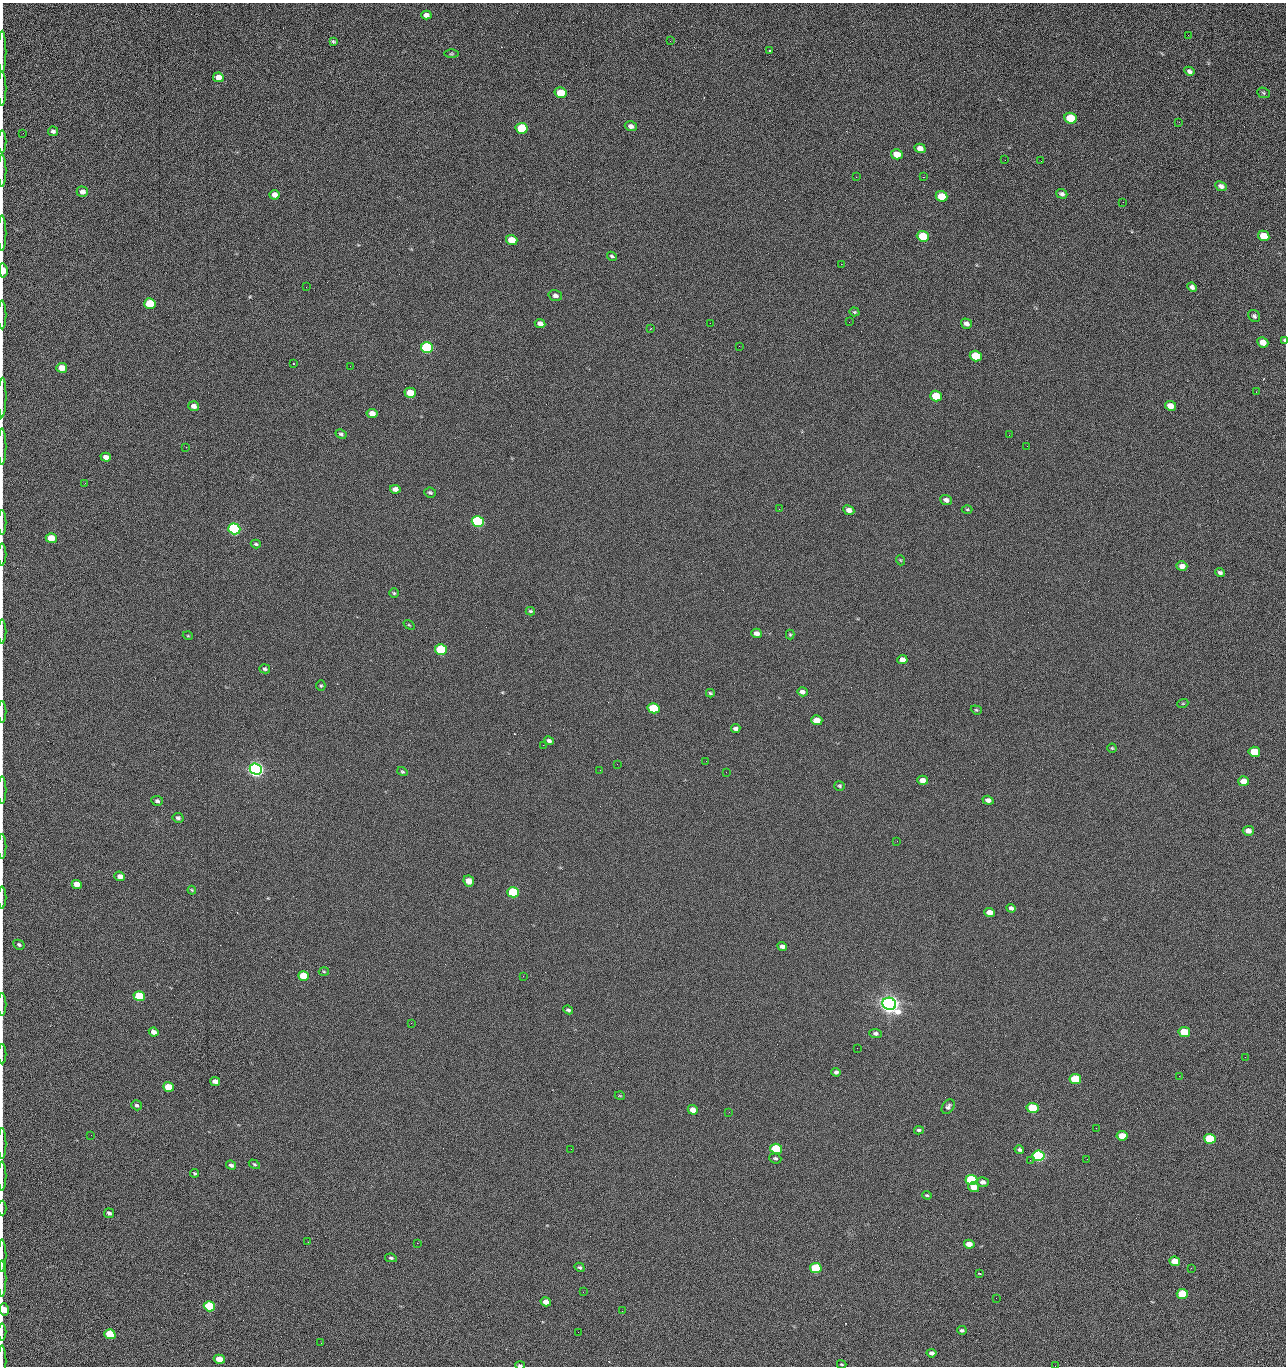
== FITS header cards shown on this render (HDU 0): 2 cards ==
NAXIS1  =                 1284 /fastest changing axis
NAXIS2  =                 1364 /next to fastest changing axis

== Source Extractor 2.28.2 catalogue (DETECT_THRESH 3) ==
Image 1284 x 1364 px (HDU 0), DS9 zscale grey, 1 PNG px = 1 image px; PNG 1288 x 1368 px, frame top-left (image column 1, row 1364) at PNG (2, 3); each listed source drawn as its Kron ellipse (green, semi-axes under 4 px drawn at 4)
Background 126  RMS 14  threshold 43.5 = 3 sigma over >= 5 px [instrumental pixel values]
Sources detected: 214; all 214 listed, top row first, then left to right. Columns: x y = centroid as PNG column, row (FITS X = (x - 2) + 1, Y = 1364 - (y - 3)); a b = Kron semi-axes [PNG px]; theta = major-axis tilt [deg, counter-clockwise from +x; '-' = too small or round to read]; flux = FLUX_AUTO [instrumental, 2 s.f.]
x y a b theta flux
426 15 5 4 - 4.8e+03
1188 35 2 2 - 1.2e+03
333 41 4 3 - 1.4e+03
670 41 2 2 - 2.5e+03
770 51 3 3 - 1.4e+03
2 52 21 2 90 4.0e+03
451 54 7 3 0 1.2e+03
1189 71 5 4 - 2.8e+03
218 77 5 4 - 8.6e+03
2 88 17 2 90 3.0e+03
561 93 6 5 - 2.3e+04
1263 93 6 5 - 1.4e+03
1070 118 6 5 - 4.4e+04
1179 122 3 2 - 1.4e+03
631 126 6 5 - 3.6e+03
522 128 6 5 - 5.4e+04
53 131 5 4 - 2.6e+03
23 133 2 2 - 4.2e+02
2 142 11 2 90 2.1e+03
920 148 5 4 - 6.3e+03
897 154 6 5 - 1.6e+04
1005 160 2 2 - 1.3e+03
1041 161 2 2 - 1.8e+03
2 170 16 2 90 3.1e+03
856 177 2 2 - 2.3e+03
923 177 2 2 - 3.1e+04
1221 186 6 4 -24 3.6e+03
82 192 6 5 - 5.0e+03
1062 194 5 4 - 2.7e+03
274 195 5 5 - 5.9e+03
942 196 6 5 - 2.8e+04
1123 202 2 2 - 8.5e+02
2 233 17 2 90 3.2e+03
923 236 6 5 - 4.1e+04
1264 236 6 5 - 2.5e+04
512 240 6 5 - 2.0e+04
612 256 5 3 - 1.5e+03
841 264 2 2 - 2.7e+04
3 270 7 4 -85 1.8e+04
306 287 2 2 - 6.5e+02
1192 287 5 4 - 2.5e+03
555 295 7 5 -16 3.6e+03
150 303 6 5 - 5.1e+04
854 312 5 4 - 1.2e+03
2 315 14 2 90 2.5e+03
1254 316 6 5 - 2.2e+03
849 322 2 2 - 6.8e+02
540 323 5 4 - 5.0e+03
710 323 2 2 - 3.3e+03
966 324 5 4 - 3.9e+03
651 329 3 2 - 1.2e+03
1284 340 4 2 - 1.6e+03
1263 342 6 5 - 1.0e+04
739 346 2 2 - 4.9e+02
427 347 6 5 - 1.6e+05
976 356 6 5 - 4.0e+04
293 363 2 2 - 7.9e+02
350 366 2 2 - 3.4e+03
62 368 5 5 - 1.1e+04
1256 392 3 2 - 1.5e+03
410 393 6 5 - 2.0e+04
936 396 6 5 - 3.4e+04
2 398 20 2 89 3.6e+03
194 406 5 5 - 4.6e+03
1170 406 6 5 - 9.8e+03
372 413 5 4 - 9.7e+03
341 434 6 4 -28 1.7e+03
1009 435 3 2 - 1.5e+03
1027 446 2 2 - 4.4e+02
2 447 18 2 90 3.3e+03
186 447 2 2 - 3.0e+03
106 457 5 4 - 5.7e+03
85 483 3 2 - 1.0e+03
395 489 5 4 - 5.3e+03
430 493 6 5 - 1.9e+03
946 500 6 5 - 3.4e+03
779 509 2 2 - 4.7e+02
967 509 5 3 - 1.0e+03
849 510 6 4 -25 5.1e+03
478 521 6 5 - 2.0e+05
2 522 12 2 90 2.2e+03
234 529 6 5 - 3.2e+05
51 538 5 5 - 1.9e+04
256 544 5 4 - 1.5e+03
2 554 11 2 90 1.8e+03
900 560 5 3 - 8.8e+02
1182 566 5 4 - 5.3e+03
1220 573 5 4 - 2.2e+03
394 593 5 5 - 1.3e+03
530 611 5 3 - 1.4e+03
409 625 6 3 -36 9.4e+02
2 631 12 2 90 1.7e+03
757 633 5 4 - 5.3e+03
790 635 5 4 - 1.1e+03
188 636 5 3 - 8.9e+02
441 650 6 5 - 9.1e+04
902 660 5 4 - 6.9e+03
265 669 5 4 - 2.0e+03
321 686 5 4 - 1.2e+03
802 692 5 4 - 4.0e+03
710 693 4 3 - 1.3e+03
1183 703 5 3 - 9.4e+02
653 708 6 5 - 5.6e+04
976 710 6 4 -21 1.3e+03
2 712 11 2 90 1.8e+03
817 720 5 4 - 1.4e+04
736 729 4 4 - 3.5e+03
549 741 5 4 - 2.7e+03
543 745 2 2 - 3.3e+03
1112 748 4 4 - 1.0e+03
1254 752 6 5 - 2.7e+04
706 761 2 2 - 2.2e+03
617 764 3 2 - 1.3e+03
256 769 6 5 - 7.2e+05
600 770 2 2 - 4.1e+02
402 772 5 4 - 1.3e+03
726 772 2 2 - 2.5e+03
922 780 5 4 - 5.8e+03
1244 781 5 5 - 1.3e+04
840 786 5 4 - 1.4e+03
2 790 14 2 90 2.5e+03
988 800 5 4 - 4.0e+03
157 801 6 5 - 2.2e+03
178 818 5 5 - 2.3e+03
1248 831 5 5 - 6.0e+03
897 841 2 2 - 2.0e+03
2 846 12 2 90 2.0e+03
120 876 5 4 - 5.7e+03
469 881 6 5 - 1.3e+04
77 884 5 4 - 9.8e+03
192 890 4 3 - 1.0e+03
513 892 6 5 - 1.3e+05
2 897 11 2 90 1.9e+03
1011 908 5 4 - 2.7e+03
990 912 5 4 - 9.4e+03
19 945 6 4 -29 1.9e+03
782 946 5 4 - 3.5e+03
324 971 5 3 - 8.9e+02
304 976 5 4 - 3.3e+04
523 976 2 2 - 2.2e+03
139 996 6 5 - 5.3e+04
2 1004 11 2 90 1.8e+03
889 1004 7 6 - 1.2e+06
568 1010 5 4 - 2.0e+03
411 1023 2 2 - 5.5e+03
154 1032 5 4 - 6.5e+03
1184 1032 5 5 - 2.9e+04
876 1033 6 4 -2 2.4e+03
857 1048 2 2 - 1.2e+03
2 1054 10 2 90 1.6e+03
1245 1057 2 2 - 1.9e+03
836 1072 5 4 - 2.2e+03
1179 1076 2 2 - 2.7e+03
1075 1079 6 5 - 4.8e+04
215 1081 5 4 - 5.7e+03
168 1087 5 4 - 3.1e+04
620 1096 5 3 - 8.5e+02
137 1105 5 4 - 2.0e+03
948 1107 8 5 56 2.5e+03
1032 1108 6 5 - 4.5e+04
693 1110 5 4 - 8.8e+03
729 1112 2 2 - 1.0e+03
1096 1128 2 2 - 4.6e+02
919 1130 5 4 - 1.8e+03
91 1135 2 2 - 2.4e+03
1122 1136 5 4 - 1.7e+04
1210 1139 6 5 - 5.9e+04
2 1144 15 2 90 2.4e+03
571 1149 2 2 - 8.8e+02
776 1149 6 5 - 7.9e+04
1019 1150 4 4 - 2.2e+03
1039 1156 6 5 - 2.8e+05
775 1158 6 5 - 1.9e+03
1087 1159 2 2 - 9.5e+02
1030 1160 2 2 - 1.1e+03
254 1164 6 4 -30 1.3e+03
231 1165 5 4 - 2.6e+03
195 1173 4 3 - 1.4e+03
2 1176 14 2 90 2.5e+03
971 1180 6 5 - 8.6e+04
983 1182 6 5 - 3.9e+03
974 1187 6 5 - 9.8e+03
927 1195 4 3 - 1.3e+03
2 1208 7 2 90 1.0e+03
109 1213 5 4 - 2.3e+03
308 1242 2 2 - 1.9e+03
417 1243 2 2 - 5.6e+03
969 1244 5 4 - 8.7e+03
2 1255 16 2 90 2.7e+03
391 1258 6 4 -10 1.6e+03
1175 1261 5 4 - 1.4e+04
580 1267 5 4 - 1.8e+03
816 1268 6 5 - 8.1e+04
1191 1268 2 2 - 4.3e+02
980 1273 3 2 - 1.0e+03
2 1278 18 2 90 3.3e+03
583 1292 2 2 - 4.9e+02
1182 1294 6 5 - 4.6e+04
996 1298 2 2 - 2.6e+03
546 1302 5 4 - 8.2e+03
209 1306 6 5 - 1.0e+05
4 1309 6 5 - 1.7e+04
622 1311 3 2 - 7.6e+02
962 1330 4 3 - 2.1e+03
2 1332 8 2 90 1.3e+03
578 1332 2 2 - 3.4e+03
110 1334 5 5 - 5.4e+04
321 1343 2 2 - 4.9e+02
931 1353 5 4 - 3.3e+03
219 1359 5 4 - 1.9e+04
2 1361 16 2 90 1.8e+03
842 1364 5 3 - 8.0e+02
520 1365 5 3 - 1.6e+03
1055 1366 2 2 - 2.2e+03
At the frame edge (FLAGS 8, measured only in part): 29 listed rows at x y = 2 52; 2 88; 2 142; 2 170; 2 233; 3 270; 2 315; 1284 340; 2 398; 2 447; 2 522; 2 554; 2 631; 2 712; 2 790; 2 846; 2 897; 2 1004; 2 1054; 2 1144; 2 1176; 2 1208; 2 1255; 2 1278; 4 1309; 2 1332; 2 1361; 520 1365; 1055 1366

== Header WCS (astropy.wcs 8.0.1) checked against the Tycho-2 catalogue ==
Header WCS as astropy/WCSLIB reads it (CRVAL/CRPIX/CD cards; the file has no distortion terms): RA---TAN/DEC--TAN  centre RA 15:41:40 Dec +52:00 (235.42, +51.99 deg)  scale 1.26 arcsec/px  FOV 26.9' x 28.5'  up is +92 deg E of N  parity flipped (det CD > 0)
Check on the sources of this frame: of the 60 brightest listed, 9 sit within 2.0 arcsec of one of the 11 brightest Tycho-2 stars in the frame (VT <= 12.29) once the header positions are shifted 0.47 arcsec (0.24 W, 0.40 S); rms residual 1.13 arcsec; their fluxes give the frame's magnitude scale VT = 24.44 - 2.5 log10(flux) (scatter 0.19 mag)
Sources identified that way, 9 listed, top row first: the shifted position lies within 2.0 arcsec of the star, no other Tycho-2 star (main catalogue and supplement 1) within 4.0 arcsec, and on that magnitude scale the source's flux lands within +1.5 / -3 mag of the star's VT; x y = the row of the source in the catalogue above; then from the Tycho-2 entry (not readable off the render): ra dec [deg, ICRS J2000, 3 dp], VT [Tycho-2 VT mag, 2 dp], TYC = Tycho-2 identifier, HIP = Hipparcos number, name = IAU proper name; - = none
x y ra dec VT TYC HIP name
427 347 235.614 +52.064 11.61 3489-1132-1 - -
478 521 235.514 +52.049 11.19 3489-1407-1 - -
234 529 235.515 +52.133 11.12 3489-1380-1 - -
256 769 235.378 +52.130 9.31 3489-1322-1 76850 -
513 892 235.303 +52.042 11.52 3489-958-1 - -
889 1004 235.232 +51.912 9.59 3489-824-1 - -
971 1180 235.131 +51.886 12.29 3489-908-1 - -
816 1268 235.084 +51.941 11.45 3489-1346-1 - -
209 1306 235.075 +52.152 11.74 3489-912-1 - -